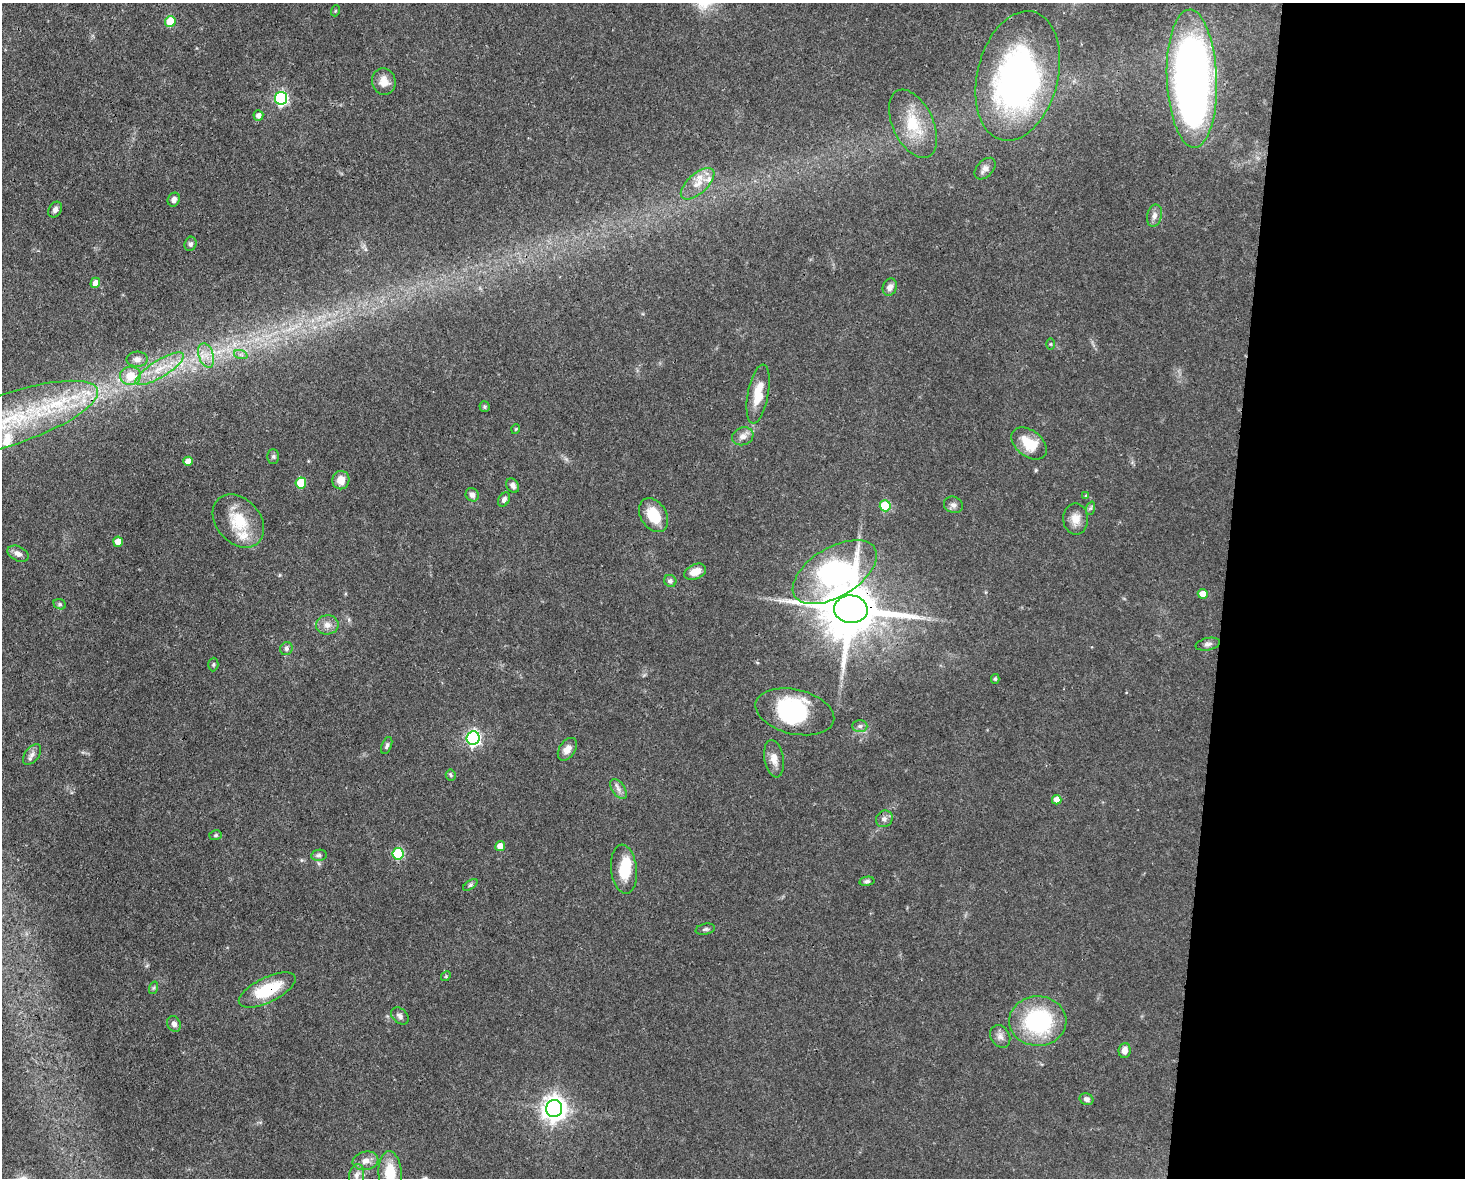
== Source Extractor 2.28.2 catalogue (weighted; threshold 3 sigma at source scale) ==
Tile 9 of 3 x 4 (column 3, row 3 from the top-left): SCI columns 3152-4614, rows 1177-2352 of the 4725 x 4704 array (HDU 1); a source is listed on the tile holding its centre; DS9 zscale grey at full resolution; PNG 1467 x 1180 px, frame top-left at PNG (2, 3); each listed source drawn as its Kron ellipse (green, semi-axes under 4 px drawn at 4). Shown black and unused: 16% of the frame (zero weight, under 3 of 4 exposures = <1% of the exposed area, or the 3 px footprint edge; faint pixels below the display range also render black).
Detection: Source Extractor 2.28.2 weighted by HDU 2 'WHT'; one run over the whole footprint, this tile lists its part. Background 0.0737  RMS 0.004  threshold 0.0182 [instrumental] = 3 sigma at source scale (4.5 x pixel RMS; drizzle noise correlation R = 1.50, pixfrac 1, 0.05/0.05 arcsec/px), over >= 5 px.
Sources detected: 95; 3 inside a brighter object's white glare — neither listed nor drawn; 5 inside a brighter listed object's ellipse — not listed separately; the other 87 listed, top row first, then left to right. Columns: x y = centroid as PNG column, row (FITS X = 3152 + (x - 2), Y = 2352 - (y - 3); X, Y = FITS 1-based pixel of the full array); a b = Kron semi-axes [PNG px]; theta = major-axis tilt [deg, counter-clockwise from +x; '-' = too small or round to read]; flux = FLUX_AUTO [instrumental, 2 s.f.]
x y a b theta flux
335 11 5 3 - 0.41
170 21 5 5 - 11
1018 76 66 40 76 130
1192 79 69 25 -88 270
384 81 13 12 - 4.1
281 98 6 6 - 73
258 115 5 5 - 1.9
913 124 36 20 -64 16
985 169 13 8 47 2.3
698 184 21 10 42 5.8
174 200 7 6 - 1.4
55 210 8 6 58 1.5
1154 216 11 7 77 2.3
191 244 7 6 - 1.1
95 283 5 5 - 3
890 287 9 7 67 2.2
1050 344 6 4 -90 0.39
206 355 13 7 -71 3.6
241 355 7 4 -19 0.88
137 359 10 7 1 2.3
160 369 28 8 31 8.8
130 376 10 9 - 8.5
758 394 30 10 79 9.2
485 407 5 5 - 0.66
11 419 92 25 19 69
516 429 5 3 - 0.33
743 436 11 9 22 2.7
1029 443 20 13 -38 9.7
273 456 7 6 - 0.89
188 461 5 4 - 3.3
341 480 9 8 - 4.5
301 483 5 5 - 13
513 485 8 6 -56 1.6
472 495 7 6 - 1.7
1086 495 4 3 - 0.5
504 499 8 5 58 1.3
953 505 10 8 -24 1.6
885 506 5 5 - 19
1091 508 7 4 70 0.76
654 515 18 13 -58 11
1076 519 15 12 -89 4.3
238 521 30 22 -49 15
118 542 5 5 - 4.3
18 554 11 7 -25 2.1
695 572 11 7 24 4.8
835 572 47 24 31 100
670 581 6 6 - 1.1
1203 594 5 4 - 4.2
60 604 6 5 - 0.73
851 609 17 14 -5 3100
327 625 11 9 2 2.9
1208 644 12 6 12 1.5
286 649 7 6 - 1.1
213 664 7 5 87 0.66
995 679 5 4 - 0.55
795 712 40 22 -13 34
860 726 7 6 - 1.3
473 738 7 6 - 100
387 746 9 5 69 0.95
567 749 12 8 57 3.1
32 755 12 7 51 1.8
774 759 19 9 -80 3.9
451 775 5 5 - 0.68
618 789 11 6 -56 1.8
1057 800 4 4 - 3.9
884 819 9 7 44 1.7
216 835 6 5 - 0.67
500 846 5 4 - 4
398 854 6 5 - 30
319 855 8 5 9 1.1
624 869 24 13 -84 12
867 881 7 4 10 0.99
470 885 8 4 36 0.8
705 929 10 5 12 0.96
446 976 5 4 - 0.52
153 988 6 4 70 0.57
267 990 31 12 26 18
400 1016 10 7 -42 1.6
1038 1021 28 25 -1 43
174 1024 8 6 -66 1.9
1000 1036 12 9 -59 2.3
1125 1050 7 6 - 2.7
1086 1099 7 5 -21 1.3
554 1108 8 8 - 370
365 1161 13 9 11 3.2
390 1173 22 11 -86 14
357 1175 11 7 79 2.2
Overlapping masked pixels (flux is a lower limit): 2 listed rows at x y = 851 609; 267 990
Isophote crosses this tile's border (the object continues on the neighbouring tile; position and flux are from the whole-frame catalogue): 2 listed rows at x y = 11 419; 390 1173